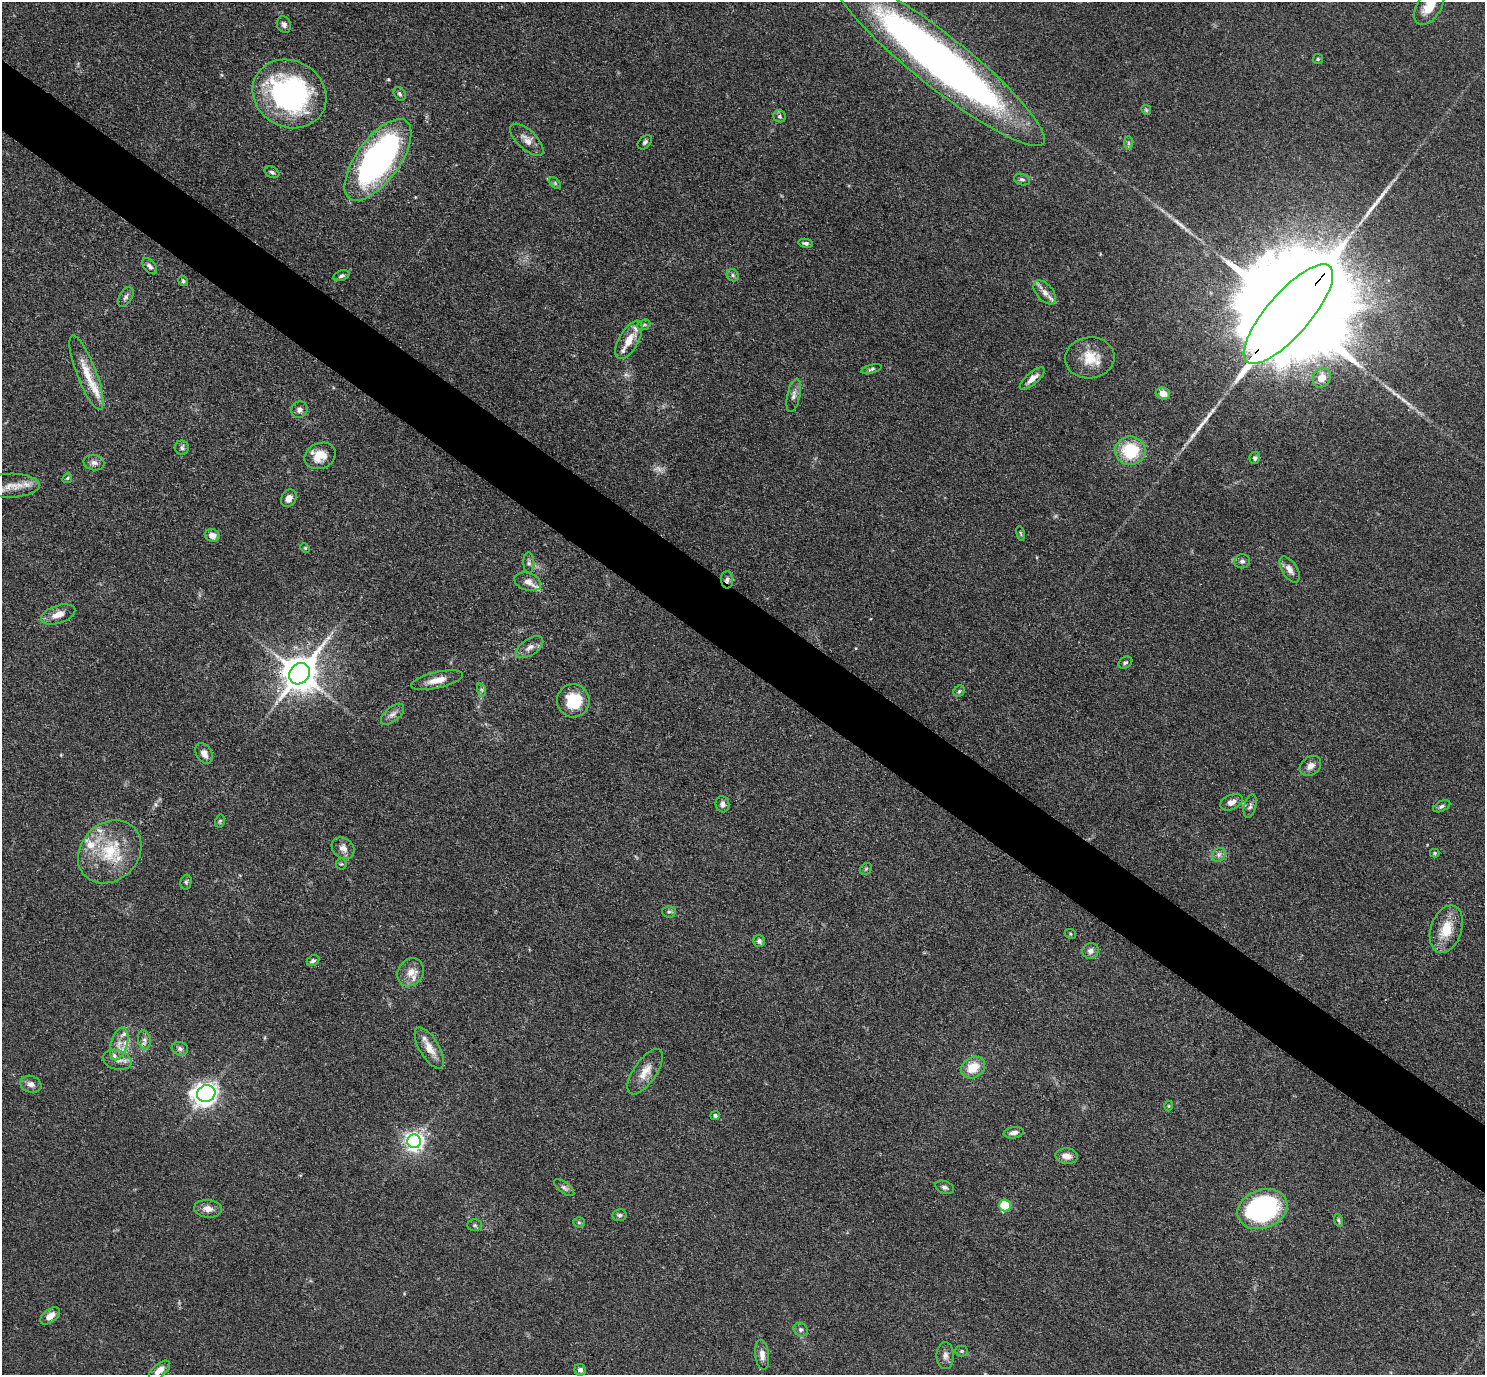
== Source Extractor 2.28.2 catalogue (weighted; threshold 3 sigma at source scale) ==
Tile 11 of 4 x 4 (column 3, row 3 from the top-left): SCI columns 2971-4453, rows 1670-3042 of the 5940 x 5944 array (HDU 1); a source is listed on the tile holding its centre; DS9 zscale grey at full resolution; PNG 1487 x 1377 px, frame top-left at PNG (2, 2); each listed source drawn as its Kron ellipse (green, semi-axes under 4 px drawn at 4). Shown black and unused: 5% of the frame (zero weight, under 3 of 4 exposures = <1% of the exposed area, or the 3 px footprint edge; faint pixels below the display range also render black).
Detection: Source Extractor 2.28.2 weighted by HDU 2 'WHT'; one run over the whole footprint, this tile lists its part. Background 0.0727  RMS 0.0056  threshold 0.0253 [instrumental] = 3 sigma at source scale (4.5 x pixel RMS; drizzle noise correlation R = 1.50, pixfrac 1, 0.05/0.05 arcsec/px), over >= 5 px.
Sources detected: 126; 3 too faint to see at this stretch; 2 long thin detections or spike segments (spike, bleed or trail) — neither listed nor drawn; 12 inside a brighter listed object's ellipse — not listed separately; the other 109 listed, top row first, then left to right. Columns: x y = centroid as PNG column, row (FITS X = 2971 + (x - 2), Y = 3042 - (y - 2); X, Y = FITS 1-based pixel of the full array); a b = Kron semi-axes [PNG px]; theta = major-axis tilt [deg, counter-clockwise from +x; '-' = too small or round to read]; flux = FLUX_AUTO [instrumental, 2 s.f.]
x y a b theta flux
1429 6 21 12 58 10
284 25 8 7 - 2
1318 59 5 5 - 0.72
939 60 133 26 -39 400
289 94 38 33 -29 120
400 94 7 5 -53 1.3
1146 110 5 4 - 0.74
780 116 6 6 - 1.4
527 140 21 9 -43 5.3
645 142 8 5 46 1.5
1129 143 7 4 -89 1.2
378 160 48 21 54 200
272 172 8 5 -27 1.3
1022 180 8 5 -15 1.5
555 183 7 4 -46 0.83
806 243 7 4 -11 1.2
150 266 9 5 -50 1.8
733 275 7 5 -47 1.2
341 276 8 5 21 1.4
183 281 5 5 - 0.97
1045 292 14 8 -49 4
126 297 11 6 60 1.8
1288 314 63 21 49 39000
644 325 7 5 21 0.94
629 340 21 9 60 8.6
1090 358 25 20 7 14
872 369 10 4 16 1.3
86 373 39 9 -69 12
1032 378 15 6 41 4.4
1322 378 10 8 57 6.4
1163 393 7 6 - 5.1
794 395 17 6 78 3
299 410 8 8 - 2.2
182 448 7 7 - 1.6
1130 451 15 14 - 27
320 456 16 12 24 8.9
1255 458 6 5 - 1.3
94 463 10 7 -11 2.7
67 478 5 4 - 0.72
10 486 29 12 2 8.7
289 498 9 7 59 3.7
1021 533 7 3 -80 0.72
212 535 7 6 - 4.2
305 548 5 4 - 0.64
1242 561 8 7 - 1.6
529 563 10 5 -88 1.6
1290 570 14 7 -57 3.9
727 580 8 6 -86 2
528 582 13 9 -18 3.7
58 614 18 9 19 6.1
530 647 15 8 33 3.9
1125 663 7 5 32 1.3
300 674 11 9 51 1400
437 680 26 8 13 7.2
482 690 7 4 -71 1.1
959 691 6 5 - 0.99
573 701 16 16 - 20
393 714 14 7 40 2.9
204 753 11 7 -59 3.8
1310 766 12 9 38 3.6
1231 802 12 7 24 3.9
722 804 8 7 - 2.2
1250 806 12 6 75 1.9
1442 806 9 5 26 1.4
220 821 6 5 - 0.83
343 848 12 10 -37 3.9
110 852 34 28 44 33
1435 853 4 4 - 0.65
1219 855 7 6 - 1.8
341 864 5 5 - 0.77
866 869 6 5 - 0.92
186 882 7 5 76 1.1
669 912 6 6 - 1.2
1446 929 24 15 71 14
1070 934 6 4 -22 0.78
759 941 6 5 - 1.8
1090 951 8 7 - 2.8
313 961 6 5 - 1.2
411 972 15 12 54 6.1
144 1040 9 6 -80 2.1
119 1044 17 8 73 5.1
429 1048 23 9 -59 7.4
180 1049 8 6 -13 1.6
117 1060 15 9 -14 4.5
973 1067 13 10 32 12
645 1072 26 11 55 8.2
31 1084 11 8 -17 3.3
206 1094 9 8 - 380
1169 1106 5 3 - 0.54
715 1116 4 4 - 1.1
1014 1133 10 5 9 2.8
414 1141 7 6 - 280
1067 1156 11 7 -5 4.9
945 1187 10 6 -21 1.7
564 1188 12 5 -38 1.7
1005 1206 6 5 - 34
208 1209 14 9 -5 4.2
1262 1209 26 19 20 92
619 1215 7 6 - 1.3
1338 1220 6 4 -72 0.86
579 1222 5 5 - 0.85
475 1225 7 6 - 1.2
50 1316 11 6 36 5.2
801 1330 7 6 - 1.7
961 1351 6 5 - 0.86
762 1355 15 7 -83 3.6
945 1356 13 8 -89 3.1
159 1370 13 6 40 5.1
580 1370 6 5 - 1.9
Overlapping masked pixels (flux is a lower limit): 3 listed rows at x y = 1288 314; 727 580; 300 674
Isophote crosses this tile's border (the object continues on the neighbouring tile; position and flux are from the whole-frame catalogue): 3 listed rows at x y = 1429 6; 939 60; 10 486